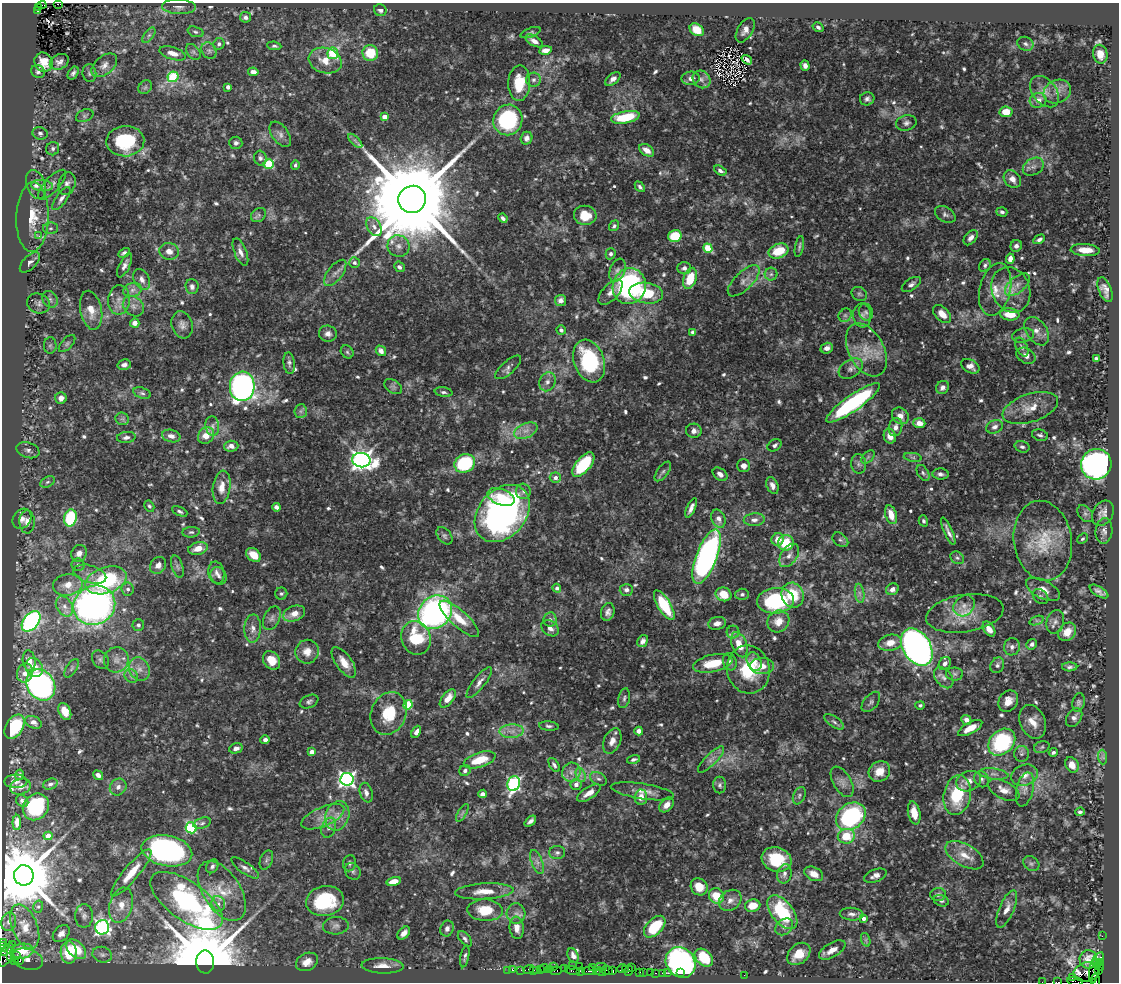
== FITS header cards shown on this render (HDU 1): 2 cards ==
NAXIS1  =                 1117
NAXIS2  =                  980

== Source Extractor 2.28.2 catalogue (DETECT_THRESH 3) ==
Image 1117 x 980 px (HDU 1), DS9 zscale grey, 1 PNG px = 1 image px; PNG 1121 x 984 px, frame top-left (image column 1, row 980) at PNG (2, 3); each listed source drawn as its Kron ellipse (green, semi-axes under 4 px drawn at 4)
Background 1.29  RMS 0.029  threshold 0.0864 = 3 sigma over >= 5 px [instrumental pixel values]
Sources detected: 713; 1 with non-positive FLUX_AUTO (blend fragments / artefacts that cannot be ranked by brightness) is neither listed nor drawn; of the other 712, the 500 brightest by FLUX_AUTO listed and drawn (212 fainter detections omitted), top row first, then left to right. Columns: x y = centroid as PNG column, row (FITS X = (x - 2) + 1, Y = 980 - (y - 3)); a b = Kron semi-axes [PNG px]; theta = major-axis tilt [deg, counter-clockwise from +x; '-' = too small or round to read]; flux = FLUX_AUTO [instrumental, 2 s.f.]
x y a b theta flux
58 4 5 2 - 30
42 5 4 3 - 22
38 7 3 2 - 20
179 7 17 7 -2 11
380 10 6 5 - 6.4
38 11 3 2 - 19
245 17 5 5 - 6.9
818 27 6 4 -34 6.2
697 30 7 5 -36 40
745 30 13 7 59 13
195 32 8 5 -18 4.2
531 33 10 4 21 4.1
149 35 9 4 54 5.5
534 41 10 5 -29 10
219 44 6 5 - 5.5
1025 44 8 7 - 6.4
274 46 7 4 -6 4.5
546 50 6 4 10 13
209 51 9 7 -57 7.5
193 52 9 6 -51 5.6
173 53 13 6 -17 15
333 53 6 5 - 110
370 53 8 7 - 57
1100 54 9 7 -79 19
325 60 17 12 -17 30
747 60 6 3 -37 4.8
44 62 10 9 - 20
59 62 10 7 28 9
104 65 15 9 40 15
805 66 5 4 - 8.5
38 72 7 6 - 5.3
253 72 5 4 - 13
73 73 7 4 58 5.3
89 73 9 7 -81 5.3
173 77 6 5 - 110
691 78 9 6 9 10
613 79 9 5 42 11
701 79 9 8 - 11
534 80 7 7 - 5.4
519 83 18 11 88 51
145 87 7 6 - 4.8
228 87 4 3 - 5.8
1045 92 17 12 -51 23
1057 92 14 11 26 20
867 99 7 6 - 6.8
1038 100 8 7 - 17
1006 112 6 5 - 32
85 116 9 6 24 4.6
384 117 4 4 - 18
625 117 14 6 10 87
508 120 15 14 - 190
906 123 10 7 15 7.9
40 133 8 6 -17 4.9
280 134 14 8 -54 9.8
526 138 6 5 - 10
125 141 19 15 3 140
355 141 9 3 -45 4.6
236 143 6 6 - 5.6
53 149 7 6 - 5.7
647 150 8 5 -34 17
260 158 7 6 - 5.3
269 164 5 4 - 120
295 165 4 4 - 4.9
1033 167 11 8 30 11
720 171 7 4 -30 7.5
1012 179 10 7 -47 15
67 184 11 8 73 10
36 185 15 9 -70 14
52 185 19 7 47 12
42 186 11 5 -5 7.5
640 187 6 4 -47 4.5
61 199 14 5 54 8.8
412 199 14 13 - 60000
1002 212 5 4 - 5.4
945 214 11 7 -31 7.1
259 215 8 6 38 5.9
585 215 11 9 -7 39
32 217 35 16 88 59
503 218 5 3 - 5.6
614 226 6 4 51 4.2
374 227 10 6 -57 12
50 228 7 5 1 5.1
39 236 3 3 - 5.5
675 236 7 6 - 71
971 238 8 5 50 9.1
1039 239 6 4 27 6
398 246 11 10 - 15
1016 246 6 5 - 7.4
799 247 11 3 79 4.4
708 248 5 4 - 80
1085 250 14 6 -3 27
169 251 9 8 - 16
778 251 10 7 22 59
240 252 14 6 -68 13
124 253 6 4 29 4.9
611 254 5 5 - 4.9
1010 259 5 4 - 12
30 262 13 6 45 8.5
354 263 5 5 - 6.7
125 265 13 5 64 8.9
985 265 7 5 54 4.3
399 267 6 4 -42 6.5
684 268 7 6 - 7.2
617 270 12 7 68 8.8
335 273 15 7 53 13
771 274 6 6 - 5
690 278 11 6 73 53
142 279 11 7 -62 11
744 281 20 9 44 17
911 284 11 5 33 7.1
1017 285 15 8 40 13
629 286 18 16 71 280
192 287 7 6 - 7.6
995 289 27 15 77 43
132 290 9 7 16 9.3
1011 290 23 19 -68 52
1105 290 13 6 -69 13
610 292 15 8 47 14
646 293 17 10 -8 61
859 294 8 6 -34 4.6
50 299 9 7 -54 7.2
119 300 15 11 85 19
560 300 6 5 - 11
39 303 12 9 -21 9.2
133 306 11 9 -41 12
91 310 20 10 -78 28
866 312 8 7 - 5.9
942 314 11 6 -45 21
1010 314 9 6 -5 40
845 315 7 6 - 5.2
862 315 12 9 -84 11
135 323 5 4 - 14
182 325 14 10 -73 13
561 330 5 4 - 5.9
1037 331 16 10 -55 17
693 332 4 3 - 5.4
328 334 9 8 - 10
1023 335 11 7 13 7.9
67 344 10 5 47 4.8
50 346 8 6 89 5
1022 347 10 5 -65 6.8
827 348 6 5 - 11
866 350 28 17 -62 53
381 351 6 4 -49 11
347 352 7 5 -46 4.5
1026 356 10 7 -29 11
1096 358 4 3 - 4.3
589 361 22 15 -70 170
289 363 11 5 -84 6.4
124 365 7 5 13 8
970 366 10 6 -28 13
508 367 16 6 41 8
851 368 13 9 31 11
547 382 10 8 66 10
242 386 15 12 86 730
393 387 10 6 -33 6.2
942 387 7 6 - 8.8
443 392 9 4 -9 5.1
142 393 9 5 -16 5.3
61 398 5 5 - 15
853 403 32 8 35 290
1030 408 29 14 18 42
301 411 7 6 - 5.2
900 416 9 7 -41 13
122 419 7 6 - 4.9
919 423 6 5 - 19
212 426 10 7 -83 7.7
895 427 9 6 78 11
995 427 8 6 24 7.8
526 431 12 7 25 15
694 431 8 7 - 11
206 435 9 7 49 29
1040 435 8 5 -15 5.6
171 436 9 6 -13 11
890 436 7 6 - 15
126 437 9 5 6 8.1
774 445 7 5 33 6.2
231 446 7 5 3 11
1022 447 7 5 -16 5.4
28 450 12 7 -18 8.7
868 457 8 5 46 4.3
913 457 9 4 -8 4.9
361 460 9 7 -7 1200
465 463 10 9 - 150
859 464 10 7 -85 7.1
1096 464 15 15 - 600
583 465 15 7 50 130
743 466 6 6 - 9.8
663 471 11 5 53 6.2
923 473 9 5 -59 4.8
720 474 8 5 -37 9.7
940 474 8 5 -4 6.8
555 478 5 5 - 9.4
47 482 8 5 27 4.7
772 486 9 5 -68 9.4
222 487 17 8 82 22
523 491 7 7 - 7.2
501 497 14 8 -20 29
149 506 6 4 -60 4.4
276 507 4 4 - 8.7
691 508 10 4 66 9.3
180 511 8 4 -25 4.9
1103 513 13 10 60 13
502 514 32 23 48 660
1085 514 9 6 -49 6.1
891 515 10 5 -71 28
70 518 8 6 79 120
22 519 11 8 53 11
718 519 9 6 -66 9.7
754 520 10 6 4 10
923 521 5 4 - 4.7
27 522 11 7 -89 15
948 531 15 3 -66 8.9
1104 531 13 8 85 9.3
191 532 9 5 6 4.2
444 536 10 6 -49 5.7
778 539 6 6 - 18
1082 539 6 4 42 4.3
840 540 9 6 -38 5.4
1043 541 40 29 -82 100
786 543 8 7 - 62
198 548 10 6 14 21
79 553 9 7 65 13
254 555 8 6 -39 28
789 555 13 8 56 14
707 557 29 10 69 590
957 558 7 6 - 5
78 565 6 6 - 4.9
158 565 9 7 51 12
177 567 11 5 -73 6.8
216 573 11 8 -79 11
90 574 17 8 -17 19
218 576 9 7 -56 8
106 580 21 13 18 190
68 585 15 10 9 28
557 588 4 4 - 7.7
128 589 6 6 - 6.7
892 589 6 5 - 9.6
1043 589 18 9 -27 21
626 590 7 6 - 6.7
1099 592 10 4 -32 8.3
860 593 9 4 -81 7.2
281 594 6 6 - 4.4
724 594 8 6 -22 40
742 594 6 5 - 5.2
793 595 12 11 - 68
1040 597 8 6 -44 5.3
775 601 18 12 5 180
94 605 21 19 27 800
664 605 17 6 -59 100
64 606 11 8 -58 14
964 606 11 9 46 13
435 612 18 15 42 610
608 612 9 6 72 8.6
965 613 39 18 9 61
294 614 11 7 21 18
272 618 13 8 66 9.2
459 619 25 8 -42 36
550 619 7 6 - 6.5
1036 620 7 4 18 4.7
31 621 11 7 51 380
778 621 11 10 - 26
1055 622 12 8 75 11
717 623 9 6 11 13
138 625 6 6 - 6.4
253 628 14 8 86 15
550 628 10 7 -37 11
989 629 8 5 -57 19
733 632 6 6 - 5.3
1067 632 10 8 49 26
416 638 17 14 -70 100
643 641 6 5 - 8.1
890 643 12 8 12 23
1032 644 5 5 - 7
739 645 13 7 -70 33
917 647 20 14 -58 900
1012 647 8 8 - 8.8
307 652 12 11 - 21
100 660 10 7 -52 7
116 660 13 12 - 18
272 660 10 8 -54 31
29 661 10 6 -81 17
754 661 10 7 -65 14
344 662 18 8 -55 27
730 662 9 7 -71 6.1
713 663 20 8 12 55
945 663 7 5 55 8
997 665 8 6 62 6.5
762 666 12 8 1 22
1070 667 7 4 0 5.3
34 668 10 8 -56 24
72 668 10 5 57 5.1
139 669 12 10 -63 18
748 669 24 21 -76 90
25 673 9 8 - 15
955 674 8 6 -1 5.5
131 676 7 6 - 6.3
944 678 12 8 -50 9.8
479 683 19 6 52 12
41 685 16 13 -56 580
624 698 10 5 78 5.2
448 699 11 5 50 22
1008 701 11 9 56 22
309 702 10 6 23 5.9
871 702 12 7 50 6.9
1078 702 9 6 78 5.6
408 705 5 4 - 110
920 705 4 4 - 4.1
65 711 9 6 -66 27
389 713 22 17 67 68
1074 717 10 7 57 8.1
966 720 5 5 - 9.1
33 722 8 6 -25 9.7
834 722 11 5 -35 5.7
1033 722 17 12 -67 26
549 726 10 4 -4 4.7
14 727 13 8 59 85
970 728 13 5 29 26
512 731 12 6 3 15
639 731 4 4 - 12
416 732 6 4 63 8.6
265 740 5 4 - 6.8
612 741 13 8 67 16
1002 742 15 11 44 190
1042 747 8 5 18 4.4
236 748 7 5 14 8.5
312 752 4 4 - 21
1053 752 5 4 - 4.6
1021 754 8 7 - 6
1103 757 7 4 -89 4.6
633 759 6 4 14 5.3
711 759 17 6 45 12
480 760 16 7 18 47
554 765 8 4 -57 5.3
1072 765 8 6 -60 20
465 770 6 5 - 6.1
879 771 11 9 35 28
571 772 10 9 - 13
994 774 15 5 -7 10
20 775 5 4 - 4.7
98 775 5 4 - 9.5
581 775 7 4 -72 6.4
1025 775 14 10 18 20
347 779 6 6 - 700
598 779 9 6 -28 5.7
982 779 8 7 - 6.4
16 781 11 7 0 7.5
969 781 13 9 25 17
842 782 17 9 -60 14
50 784 7 5 22 6
514 784 7 6 - 380
576 784 6 5 - 13
720 785 8 6 -90 5.3
20 787 10 7 19 13
118 787 9 8 - 10
1025 789 17 8 77 17
1004 790 17 9 -26 21
642 791 32 7 -9 23
366 793 10 6 -73 9.3
589 793 13 6 33 15
482 794 4 4 - 9.7
957 795 20 13 80 99
799 796 9 6 66 4.8
641 797 7 6 - 18
22 801 6 5 - 5.5
667 805 8 6 48 15
36 807 14 12 49 130
1080 812 5 3 - 4.3
462 813 10 4 60 4.5
914 813 11 6 -78 28
337 816 15 11 70 24
851 816 16 12 37 270
323 817 23 9 23 28
530 821 7 3 41 6.7
17 822 7 4 89 11
202 823 9 5 16 4.8
191 828 5 5 - 180
329 828 10 7 69 9.4
48 836 4 4 - 21
846 836 9 7 11 52
167 851 25 15 -11 540
557 852 8 6 1 6
964 855 21 11 -30 31
777 859 15 12 -19 79
266 860 10 6 68 6.4
537 862 12 5 -69 9.3
349 863 8 6 78 5.4
1031 864 8 7 - 5.4
212 866 7 5 58 5.5
245 868 16 5 -36 9.8
353 871 9 7 -55 5.9
131 873 30 7 50 47
784 874 10 7 78 7.7
814 874 10 6 -26 18
24 875 10 10 - 22000
875 876 12 6 21 9.3
394 881 7 4 16 25
699 887 9 8 - 30
222 891 33 18 -57 69
484 891 29 8 3 34
938 894 8 6 4 6.7
716 896 8 7 - 49
730 900 12 9 39 15
187 901 42 19 -35 680
325 901 19 15 12 140
941 901 8 5 -19 5.4
218 904 8 6 -71 9.1
121 905 18 11 74 32
753 906 8 6 11 33
38 907 6 5 - 4.2
1007 909 20 7 67 18
485 910 18 11 -3 50
782 912 20 11 -51 150
516 913 10 9 - 12
852 914 12 6 -5 8.7
84 916 12 9 90 10
864 919 4 4 - 9.7
9 922 9 7 77 7.5
336 926 13 8 4 11
25 927 23 12 -68 36
102 927 7 7 - 510
655 927 13 7 46 80
784 927 10 7 39 9
517 928 11 7 -83 15
447 929 8 6 70 7.8
61 933 10 7 46 12
404 933 7 5 47 13
1102 936 2 2 - 9.5
465 939 9 5 -50 5.5
866 940 7 4 -72 4.5
2 942 3 2 - 20
12 944 2 2 - 76
4 947 5 4 - 74
76 949 12 7 -44 50
832 950 15 7 31 17
3 951 3 2 - 140
22 951 12 7 9 37
69 952 11 8 -86 74
799 954 13 9 42 36
6 955 13 5 65 270
102 955 10 7 -15 8.1
573 955 7 5 -64 9.1
17 956 3 2 - 9.7
465 956 11 3 79 4.8
10 957 4 3 - 200
704 958 10 7 -42 78
1098 958 7 3 52 27
27 959 16 10 -17 14
1088 959 9 8 - 17
15 961 3 2 - 11
20 961 3 3 - 130
205 962 11 9 -87 43000
307 962 11 8 27 22
681 962 16 14 -51 410
1101 962 4 3 - 75
1098 965 7 2 -40 76
382 966 21 7 -2 21
553 966 3 2 - 7.2
573 966 3 2 - 17
579 967 2 2 - 31
592 967 4 2 - 32
601 967 6 2 -1 88
632 967 3 2 - 21
544 968 4 3 - 76
565 968 3 2 - 25
622 968 5 2 - 24
529 969 5 3 - 85
549 969 3 3 - 47
508 970 2 2 - 7.5
512 970 3 3 - 50
521 970 3 2 - 6.6
533 970 3 2 - 25
537 970 3 2 - 32
540 970 3 2 - 53
625 970 2 2 - 18
1098 970 3 2 - 23
556 971 6 3 8 38
572 971 7 3 -16 100
581 971 4 2 - 13
590 971 7 2 4 140
597 971 3 3 - 35
607 971 6 3 -22 190
613 971 4 2 - 54
629 971 5 2 - 43
601 972 5 2 - 23
639 972 3 2 - 31
643 972 2 2 - 19
1087 972 13 9 12 280
1094 972 12 4 84 290
651 973 3 2 - 34
655 973 3 2 - 19
662 973 2 2 - 15
668 973 3 2 - 23
680 973 3 3 - 18
744 975 2 2 - 86
1072 977 3 2 - 27
1075 981 8 2 -10 40
1095 981 7 3 -86 28
1042 982 2 2 - 6.8
1058 982 4 2 - 40
At the frame edge (FLAGS 8, measured only in part): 8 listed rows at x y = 58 4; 2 942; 4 947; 3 951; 1075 981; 1095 981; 1042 982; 1058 982
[212 fainter detections neither listed nor drawn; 1 non-positive-flux detection neither listed nor drawn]